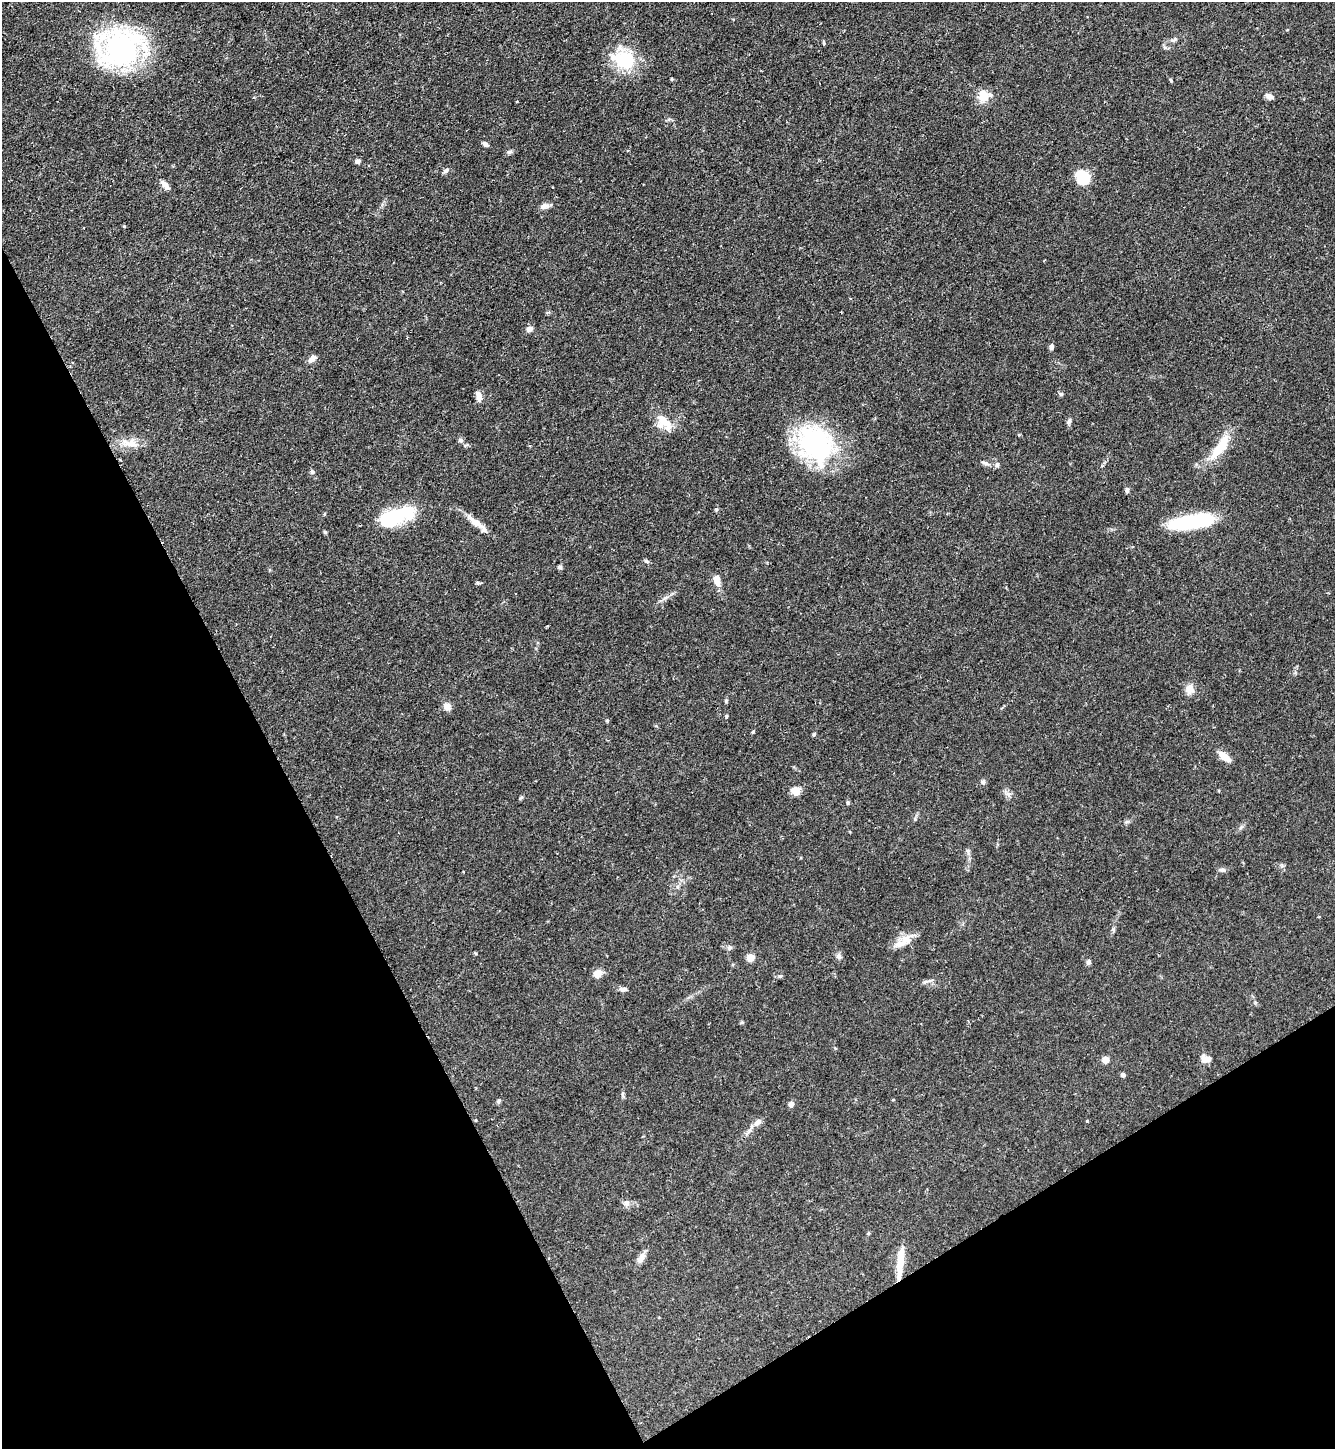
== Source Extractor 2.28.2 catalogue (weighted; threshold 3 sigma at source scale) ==
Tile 14 of 4 x 4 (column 2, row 4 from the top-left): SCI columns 1489-2821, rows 1-1447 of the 5781 x 5789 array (HDU 1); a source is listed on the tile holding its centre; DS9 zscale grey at full resolution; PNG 1337 x 1451 px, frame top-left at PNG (2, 2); no overlay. Shown black and unused: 28% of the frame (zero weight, under 2 of 3 exposures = <1% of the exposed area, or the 3 px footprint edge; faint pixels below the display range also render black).
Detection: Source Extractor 2.28.2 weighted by HDU 2 'WHT'; one run over the whole footprint, this tile lists its part. Background 0.06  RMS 0.0054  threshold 0.0242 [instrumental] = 3 sigma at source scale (4.5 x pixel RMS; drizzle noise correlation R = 1.50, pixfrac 1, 0.05/0.05 arcsec/px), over >= 5 px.
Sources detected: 77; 1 inside a brighter object's white glare — not listed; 1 inside a brighter listed object's ellipse — not listed separately; the other 75 listed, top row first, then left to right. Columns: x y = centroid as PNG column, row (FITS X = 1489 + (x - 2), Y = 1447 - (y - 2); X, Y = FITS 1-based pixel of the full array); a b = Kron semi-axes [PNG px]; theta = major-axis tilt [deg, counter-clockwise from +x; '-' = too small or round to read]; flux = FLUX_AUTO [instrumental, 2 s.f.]
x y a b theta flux
1287 30 4 3 - 0.38
1174 40 9 5 39 1.3
120 48 45 36 10 110
624 60 30 22 -16 25
672 79 4 4 - 0.55
1171 81 4 3 - 0.91
984 96 12 11 - 10
1269 96 9 6 -22 2.5
485 144 8 4 -38 1.6
509 152 6 6 - 1.1
357 161 6 5 - 1.9
446 170 9 5 33 1.4
1083 177 15 13 -50 17
165 185 15 6 -47 2.8
544 206 11 7 9 2.4
530 329 8 6 25 2.4
407 338 3 2 - 0.77
1051 347 7 5 83 1.5
312 359 10 6 42 2.7
1061 394 5 5 - 0.91
479 396 12 6 -82 3.7
1069 421 9 5 72 1.2
664 422 24 14 -45 10
461 440 6 6 - 1.4
130 444 29 8 -11 6.8
816 444 48 38 -55 70
466 445 7 3 32 0.64
1220 447 42 12 55 15
985 463 11 4 -18 1.6
997 465 6 5 - 1.5
312 472 5 5 - 1.2
1127 490 6 5 - 1.4
395 515 39 19 15 33
1192 521 40 11 8 56
475 522 31 8 -39 6.7
325 532 6 4 -44 0.64
646 561 7 5 -36 0.92
560 567 5 5 - 1.3
717 580 13 7 -79 4.9
478 583 8 3 -8 0.77
665 598 10 4 41 1.6
1190 689 14 11 80 4.2
447 706 10 9 - 2.9
726 716 4 4 - 0.59
607 720 6 3 19 0.55
753 731 4 4 - 0.59
814 735 6 4 70 0.72
1224 756 15 7 -40 6
983 782 6 6 - 1.4
795 791 11 10 - 5.4
1008 794 9 6 -59 2
521 798 6 4 20 0.64
848 802 6 4 72 0.65
1127 821 7 4 20 0.9
1222 870 10 5 -5 1.3
906 939 18 13 44 6.6
729 947 6 6 - 1.3
838 956 8 7 - 1.6
751 958 5 5 - 14
1088 962 7 5 73 1.3
598 973 11 10 - 3.7
925 982 9 5 23 1.3
624 989 11 5 5 1.7
1206 1059 11 8 -8 4
1106 1060 5 5 - 13
1123 1075 4 4 - 2
623 1094 9 4 -77 0.93
499 1101 6 5 - 1.1
791 1104 6 5 - 2.5
475 1120 3 3 - 0.52
758 1122 12 7 36 2.7
626 1203 9 8 - 2.1
868 1233 6 4 89 0.56
641 1258 14 7 59 3.8
901 1259 39 7 83 10
Overlapping masked pixels (flux is a lower limit): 1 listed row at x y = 901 1259
Unlisted compact peaks at least as high as the median listed source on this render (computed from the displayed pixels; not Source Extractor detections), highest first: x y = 726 701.